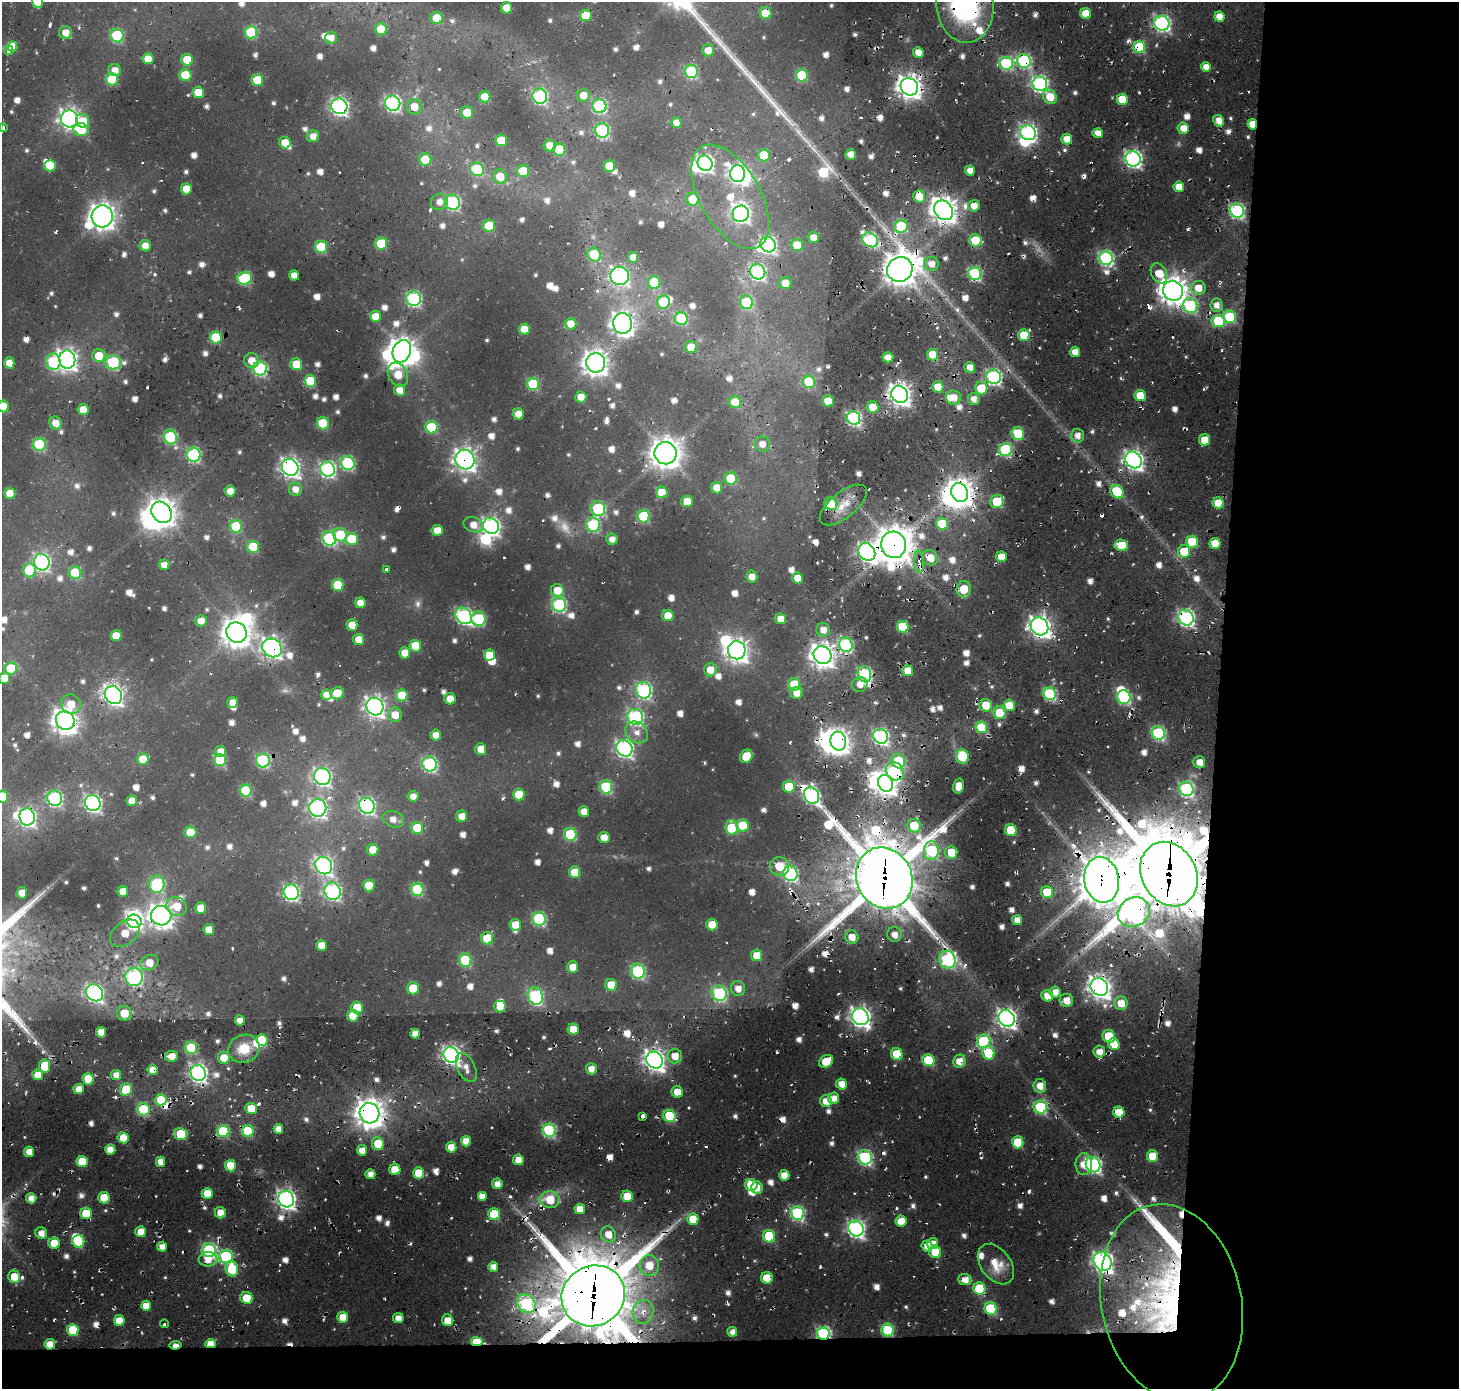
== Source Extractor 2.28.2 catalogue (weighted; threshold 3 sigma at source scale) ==
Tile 9 of 3 x 3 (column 3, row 3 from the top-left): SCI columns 3335-4791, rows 231-1617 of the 4803 x 4942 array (HDU 1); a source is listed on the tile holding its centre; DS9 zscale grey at full resolution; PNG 1461 x 1391 px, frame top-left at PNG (2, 2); each listed source drawn as its Kron ellipse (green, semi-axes under 4 px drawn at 4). Shown black and unused: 19% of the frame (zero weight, under 2 of 3 exposures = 16% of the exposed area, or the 3 px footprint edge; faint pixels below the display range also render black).
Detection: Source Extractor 2.28.2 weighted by HDU 2 'WHT'; one run over the whole footprint, this tile lists its part. Background 0.0273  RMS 0.0046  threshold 0.0207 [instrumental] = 3 sigma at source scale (4.5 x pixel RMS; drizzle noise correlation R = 1.50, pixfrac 1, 0.0396/0.0396 arcsec/px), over >= 5 px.
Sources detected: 970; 14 too faint to see at this stretch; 26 inside a brighter object's white glare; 79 cosmic-ray / hot-pixel residue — neither listed nor drawn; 15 inside a brighter listed object's ellipse — not listed separately; of the other 836, all 500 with FLUX_AUTO >= 5.26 (the completeness limit of this list) listed and drawn (336 fainter detections not listed), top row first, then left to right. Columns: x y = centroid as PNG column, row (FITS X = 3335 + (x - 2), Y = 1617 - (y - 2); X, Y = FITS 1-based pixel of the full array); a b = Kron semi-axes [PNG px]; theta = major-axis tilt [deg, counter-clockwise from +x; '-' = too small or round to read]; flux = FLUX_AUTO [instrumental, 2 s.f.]
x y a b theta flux
37 2 6 5 - 9.3
965 4 39 28 -83 140
507 8 5 5 - 13
766 13 6 6 - 22
1086 14 5 5 - 11
586 15 6 5 - 15
1219 17 5 5 - 8.2
437 18 6 6 - 12
1162 23 8 7 - 170
381 29 6 6 - 17
251 32 6 6 - 45
65 33 6 6 - 7.2
117 36 6 6 - 62
331 38 6 6 - 5.3
12 46 5 4 - 18
1139 47 6 6 - 51
9 50 5 3 - 190
708 50 6 6 - 7
918 52 5 5 - 7
148 59 5 5 - 8.8
187 60 6 6 - 17
1024 61 7 6 - 89
1006 63 7 6 - 70
1206 67 5 5 - 7
115 70 6 6 - 6.2
691 71 7 6 - 64
185 75 6 6 - 22
802 75 6 6 - 43
112 79 6 6 - 31
257 80 6 6 - 24
1040 84 7 7 - 170
909 87 9 8 - 590
198 92 6 5 - 12
583 95 6 6 - 8
540 96 8 7 - 110
485 97 5 5 - 13
1050 97 8 6 -54 12
1122 99 6 5 - 19
393 103 8 7 - 150
339 106 8 7 - 210
599 106 7 7 - 82
414 107 7 7 - 8.8
467 112 6 6 - 16
69 119 8 8 - 310
83 121 7 6 - 10
1219 121 6 5 - 7.9
676 123 5 5 - 6.2
1252 124 5 5 - 10
3 128 4 3 - 160
1183 128 5 5 - 7.5
81 130 7 6 - 19
602 130 7 7 - 91
1028 133 8 7 - 190
1098 133 5 5 - 6.3
313 136 6 6 - 6.1
1067 139 5 5 - 8.2
501 140 6 5 - 19
285 143 6 5 - 9.7
550 146 6 5 - 8.4
559 150 6 6 - 30
764 155 6 6 - 21
851 155 5 5 - 7.3
1133 159 8 7 - 210
425 160 6 6 - 21
705 163 8 7 - 200
50 166 6 6 - 14
609 166 6 5 - 18
477 169 7 6 - 39
523 171 6 6 - 21
970 171 5 5 - 6
738 174 8 7 - 250
500 176 7 7 - 13
1179 187 5 5 - 9.3
186 189 5 5 - 12
919 196 6 5 - 11
730 197 58 30 -60 45
693 199 6 6 - 20
439 202 9 8 - 5.5
452 202 8 7 - 97
974 206 6 5 - 7.3
944 210 10 9 - 660
1237 211 7 7 - 120
741 214 8 8 - 200
102 216 11 10 - 700
489 226 6 6 - 20
901 226 6 6 - 35
813 237 6 5 - 5.6
870 240 8 6 -37 100
975 241 6 6 - 27
381 244 6 6 - 36
768 245 8 7 - 150
797 245 6 5 - 19
145 246 5 5 - 7.3
321 247 6 6 - 40
594 255 7 6 - 23
633 257 5 5 - 6.4
1106 258 7 6 - 120
931 264 7 7 - 6.2
900 269 13 12 - 1100
758 272 8 7 - 130
975 273 7 6 - 82
1159 273 11 7 -62 13
294 275 5 5 - 5.8
620 276 9 9 - 190
245 278 7 6 - 55
654 283 6 6 - 26
785 283 6 6 - 7.3
1198 288 7 7 - 9.4
1173 291 10 9 - 820
413 299 7 7 - 120
663 302 7 6 - 25
746 302 7 6 - 45
1216 305 6 6 - 5.5
1190 306 7 7 - 70
375 316 6 5 - 9.9
1230 317 6 6 - 43
681 318 6 6 - 47
1218 321 6 6 - 35
623 323 10 9 - 470
571 324 5 5 - 10
524 329 5 5 - 13
1024 335 6 5 - 23
216 337 6 6 - 30
691 347 6 6 - 10
402 351 11 9 67 720
1075 352 5 5 - 7.3
933 355 6 5 - 14
99 356 6 6 - 14
888 357 5 5 - 6.5
67 360 9 8 - 350
252 361 8 7 - 7.9
53 362 8 7 - 71
113 362 8 7 - 72
9 363 5 5 - 7.8
596 363 10 9 - 570
296 364 6 6 - 18
970 367 5 5 - 6
260 368 7 7 - 95
398 374 12 9 -60 14
994 377 7 7 - 140
310 381 6 6 - 28
809 382 6 6 - 32
533 384 6 6 - 49
938 387 5 5 - 12
981 388 6 6 - 18
400 390 6 5 - 6.2
900 394 9 8 - 440
1140 396 6 5 - 15
581 397 6 5 - 8.1
953 397 8 7 - 9.1
974 399 6 6 - 5.6
828 401 6 5 - 18
735 402 6 6 - 18
3 406 6 5 - 16
873 407 6 5 - 12
83 410 5 5 - 9.4
518 414 5 5 - 7.8
853 418 7 6 - 110
56 423 6 6 - 7.7
323 423 6 6 - 33
431 427 6 6 - 39
1018 434 6 6 - 33
1077 436 7 6 - 5.6
170 437 7 6 - 68
1204 440 6 5 - 13
39 444 6 6 - 55
762 444 8 7 - 6.2
1005 450 7 6 - 67
666 453 11 11 - 970
194 455 7 7 - 94
465 460 10 9 - 360
1134 460 9 7 -49 280
348 463 7 7 - 77
290 467 9 8 - 300
327 469 8 7 - 150
731 478 6 6 - 33
716 487 6 5 - 7.5
295 489 6 6 - 6
230 491 5 5 - 6.8
662 492 6 5 - 16
960 492 10 8 -64 670
1117 492 7 6 - 27
10 493 5 5 - 11
687 501 6 5 - 14
997 501 7 6 - 34
1218 503 5 5 - 14
831 504 7 6 - 26
843 505 28 13 38 11
598 509 8 7 - 62
162 512 11 9 -52 790
644 516 6 6 - 50
942 524 6 6 - 24
473 525 10 7 -21 7.6
593 525 7 7 - 63
236 526 6 6 - 34
491 526 8 7 - 220
437 530 5 5 - 9
340 535 7 6 - 31
329 538 7 7 - 95
351 539 6 6 - 20
612 539 6 5 - 5.4
1192 542 6 6 - 32
1215 543 5 5 - 11
893 545 13 12 - 1400
1121 545 6 5 - 16
253 547 6 6 - 33
1184 551 6 6 - 18
867 552 9 8 - 220
1001 557 5 5 - 8.3
930 558 8 7 - 11
42 562 8 7 - 170
919 562 11 5 -86 9.2
164 565 5 5 - 5.6
29 570 7 6 - 24
387 570 4 3 - 7.7
75 573 6 6 - 36
752 576 6 5 - 6.5
797 578 5 5 - 7.5
338 585 6 6 - 24
964 589 8 7 - 14
557 590 6 6 - 11
360 603 5 5 - 7
559 605 7 7 - 92
668 615 5 5 - 12
464 616 9 7 -45 150
1186 618 8 7 - 180
479 619 7 7 - 61
780 619 5 5 - 7.3
201 621 6 6 - 6.9
352 625 5 5 - 8.8
1039 626 9 8 - 390
903 627 6 6 - 33
823 630 6 6 - 6.2
237 632 11 9 -46 850
116 636 5 5 - 10
359 639 5 5 - 7.5
846 645 7 6 - 99
415 646 6 6 - 18
272 648 10 9 - 310
737 650 9 8 - 470
405 653 5 5 - 9.5
489 655 5 5 - 14
822 655 9 8 - 530
11 668 6 6 - 29
710 670 6 6 - 8.2
908 671 5 5 - 12
864 674 8 6 -69 100
4 678 6 6 - 7.6
794 684 6 6 - 25
860 684 7 7 - 5.8
644 690 8 7 - 130
337 693 7 6 - 18
796 693 6 6 - 6.7
1050 694 6 6 - 75
113 695 9 8 - 290
326 695 5 5 - 6.2
402 695 6 6 - 29
1124 697 7 6 - 81
450 699 6 5 - 9.7
232 702 5 5 - 6.5
71 704 10 9 - 10
986 705 6 6 - 14
1009 705 6 6 - 12
375 707 9 8 - 320
999 713 6 6 - 21
395 715 7 7 - 9.3
635 717 8 7 - 140
65 721 9 9 - 620
981 727 6 5 - 36
637 732 12 10 -38 6.3
1158 733 7 6 - 87
436 735 5 5 - 5.9
880 736 8 7 - 140
838 741 9 7 -79 390
624 748 8 7 - 200
481 749 5 5 - 9.1
221 751 5 5 - 6.2
746 756 7 6 - 15
962 756 7 6 - 30
143 759 6 5 - 15
220 760 6 6 - 45
263 760 7 7 - 73
898 761 7 6 - 26
1199 762 6 6 - 7.7
429 764 7 7 - 100
895 771 9 8 - 62
322 777 9 8 - 200
886 783 8 7 - 460
789 786 6 6 - 16
959 786 7 5 75 9.3
606 787 6 6 - 61
1186 789 7 7 - 110
246 790 6 6 - 41
519 794 6 6 - 15
413 796 5 5 - 5.4
812 796 8 7 - 140
2 797 6 6 - 19
55 798 8 7 - 120
132 801 5 5 - 8
93 803 8 7 - 200
367 806 8 7 - 160
318 808 9 8 - 210
584 811 5 5 - 7.6
461 816 6 5 - 6.4
27 817 8 7 - 190
393 819 11 7 -20 5.7
743 825 6 6 - 26
914 826 7 6 - 15
417 828 6 6 - 22
731 828 7 6 - 27
1011 830 6 5 - 25
190 832 6 6 - 17
570 834 6 6 - 39
604 837 5 5 - 7.4
373 850 6 5 - 9.3
931 851 9 7 -87 72
951 852 6 6 - 13
324 866 9 8 - 230
779 866 10 9 - 14
575 872 6 5 - 16
790 873 7 7 - 97
1169 874 34 27 -61 6900
884 878 31 27 -63 5100
1102 880 23 17 -80 2500
157 884 9 7 -86 74
369 885 6 6 - 16
417 889 6 6 - 54
123 891 5 5 - 7.4
332 891 9 8 - 160
291 892 8 7 - 150
1047 892 6 6 - 18
22 893 5 5 - 7.5
177 906 10 9 - 12
201 908 5 5 - 12
1134 912 16 14 25 210
161 916 10 9 - 540
539 919 7 6 - 73
1017 920 5 5 - 6
134 921 7 6 - 130
515 925 6 6 - 9.3
712 925 6 5 - 13
209 930 5 5 - 8.8
125 933 16 11 38 14
894 935 7 7 - 6.7
852 937 7 6 - 7.9
487 938 6 6 - 22
321 945 5 5 - 7.9
757 955 6 5 - 9.9
465 960 6 6 - 45
947 960 9 8 - 110
149 963 9 7 28 9.3
573 967 6 5 - 8.9
638 971 7 7 - 83
134 977 9 8 - 130
611 985 6 6 - 14
1099 987 9 8 - 440
413 988 6 6 - 16
738 988 7 7 - 6.8
1055 992 5 5 - 6.5
95 993 9 8 - 180
719 993 8 7 - 90
535 996 9 7 -66 100
1047 996 6 5 - 9.8
1066 1000 7 6 - 8.6
1121 1003 7 6 - 9.4
500 1006 6 6 - 8
357 1007 6 5 - 14
124 1013 7 7 - 12
353 1016 6 5 - 13
860 1017 9 8 - 330
1007 1018 8 7 - 290
240 1020 5 5 - 6
573 1029 5 5 - 13
101 1032 5 5 - 8.7
415 1034 5 4 - 5.9
1109 1036 6 6 - 19
262 1040 6 5 - 24
984 1041 7 6 - 61
1114 1044 6 5 - 13
191 1048 6 6 - 46
244 1049 16 14 20 16
1099 1052 6 6 - 6.4
988 1053 7 6 - 27
897 1054 6 5 - 20
451 1055 8 7 - 260
172 1056 7 5 9 7.8
675 1056 7 7 - 9
224 1058 6 6 - 10
655 1060 9 8 - 370
928 1060 6 6 - 38
826 1061 7 5 37 17
959 1061 7 6 - 8.8
45 1066 6 5 - 21
466 1067 16 8 -64 5.5
591 1069 5 5 - 6.3
153 1070 5 5 - 7.2
198 1073 8 7 - 230
38 1075 5 5 - 8.3
116 1075 5 5 - 5.4
88 1079 6 5 - 16
841 1084 6 5 - 7.4
1040 1086 6 6 - 7.9
79 1089 5 5 - 6.6
126 1090 6 6 - 28
677 1092 6 5 - 7.8
834 1098 5 5 - 6.9
161 1100 6 5 - 19
826 1101 6 6 - 8.4
1040 1107 7 6 - 70
251 1108 6 5 - 12
144 1109 6 6 - 52
1119 1112 6 5 - 13
370 1113 10 9 - 850
642 1116 4 3 - 22
669 1116 6 6 - 40
278 1129 5 4 - 6.3
549 1130 6 6 - 78
223 1131 6 6 - 47
248 1131 6 6 - 39
181 1134 7 6 - 31
123 1138 6 5 - 13
466 1141 5 5 - 8
1018 1142 6 5 - 23
378 1144 6 6 - 16
451 1147 5 5 - 8.2
110 1150 5 5 - 7.8
362 1150 5 5 - 6.6
29 1152 5 5 - 6.4
1153 1156 6 5 - 19
865 1157 7 6 - 110
518 1160 5 5 - 8.7
82 1162 5 5 - 22
160 1162 5 4 - 7.5
1084 1164 11 8 89 9
1093 1165 8 7 - 150
230 1166 6 5 - 19
395 1170 5 5 - 14
419 1173 6 5 - 16
370 1174 5 5 - 6
784 1175 5 5 - 7.9
497 1184 5 5 - 5.5
751 1185 6 6 - 21
757 1187 6 5 - 5.8
207 1193 5 5 - 12
627 1196 6 5 - 15
482 1197 5 5 - 7.5
31 1198 5 5 - 5.8
104 1198 6 5 - 17
286 1199 8 7 - 310
550 1200 10 8 -4 17
580 1209 5 5 - 8
86 1213 6 5 - 21
220 1213 6 5 - 8.5
797 1213 7 6 - 93
494 1214 6 6 - 28
693 1219 6 5 - 15
901 1221 5 5 - 12
856 1228 8 7 - 210
141 1232 5 5 - 9.8
41 1233 6 5 - 5.9
608 1234 8 7 - 9.3
769 1236 6 6 - 38
78 1241 6 6 - 34
54 1243 5 5 - 13
933 1243 5 5 - 7
927 1246 5 5 - 6.9
162 1247 5 5 - 5.8
209 1250 7 6 - 96
935 1252 6 6 - 15
226 1256 7 6 - 76
208 1259 9 7 1 8.6
1103 1261 10 8 -52 320
996 1264 23 15 -52 15
649 1265 10 10 - 13
493 1267 5 5 - 5.9
232 1269 7 6 - 26
14 1277 6 6 - 11
767 1278 5 5 - 15
965 1280 6 5 - 7.7
979 1289 6 6 - 34
593 1296 32 30 30 6300
247 1298 6 5 - 16
1172 1303 100 70 -78 250
526 1304 10 8 -43 83
146 1306 5 5 - 8.7
991 1309 6 6 - 45
643 1312 12 10 76 6.9
343 1317 5 5 - 9.6
398 1318 5 5 - 7
119 1320 5 5 - 10
448 1320 6 5 - 8.6
164 1324 4 3 - 12
73 1330 6 5 - 28
887 1330 6 6 - 45
732 1332 5 5 - 5.3
823 1333 6 6 - 110
477 1342 6 4 -9 24
50 1344 5 5 - 7.6
211 1344 5 4 - 10
175 1345 6 4 8 6.6
Overlapping masked pixels (flux is a lower limit): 110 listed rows (the first 20) at x y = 965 4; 766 13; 1139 47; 1024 61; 1006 63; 691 71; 909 87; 540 96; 339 106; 414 107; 467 112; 1252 124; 285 143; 1133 159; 705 163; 50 166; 1179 187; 919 196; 1237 211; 102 216
Isophote crosses this tile's border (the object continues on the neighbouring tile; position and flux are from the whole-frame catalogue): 6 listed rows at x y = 37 2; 965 4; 9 50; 3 406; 4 678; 2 797